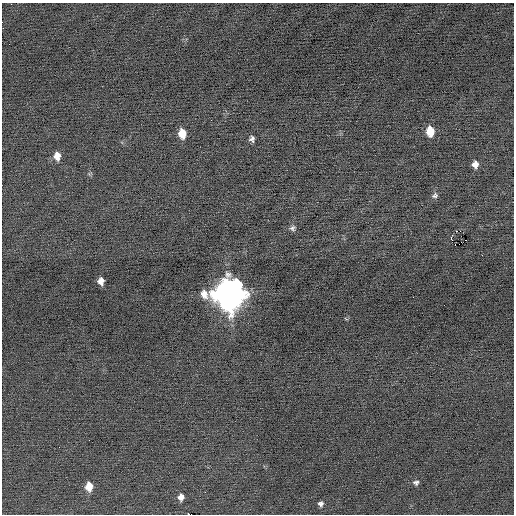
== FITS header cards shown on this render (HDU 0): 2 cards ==
NAXIS1  =                  512 / Axis length
NAXIS2  =                  512 / Axis length

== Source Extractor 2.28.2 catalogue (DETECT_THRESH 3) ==
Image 512 x 512 px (HDU 0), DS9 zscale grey, 1 PNG px = 1 image px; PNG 516 x 516 px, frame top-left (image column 1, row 512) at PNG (2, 3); no overlay
Background -0.0553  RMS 0.67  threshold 2.01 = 3 sigma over >= 5 px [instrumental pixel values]
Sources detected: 19; all 19 listed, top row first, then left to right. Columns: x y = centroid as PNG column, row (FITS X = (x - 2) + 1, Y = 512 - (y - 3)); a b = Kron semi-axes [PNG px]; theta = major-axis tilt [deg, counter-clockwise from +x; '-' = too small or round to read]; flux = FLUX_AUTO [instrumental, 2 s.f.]
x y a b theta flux
430 131 9 7 -86 880
182 133 9 6 -81 680
252 139 6 5 - 140
57 156 9 7 -88 370
475 164 6 6 - 290
435 196 8 6 23 120
293 228 8 7 - 130
456 231 2 2 - 260
460 231 2 2 - 1800
451 238 4 2 - 8900
465 240 2 2 - 65
455 244 2 2 - 32
482 255 2 2 - 59
101 281 7 5 -83 250
229 294 13 12 - 78000
416 483 7 5 -3 120
89 487 9 7 -88 560
181 497 7 6 - 250
321 504 6 6 - 130